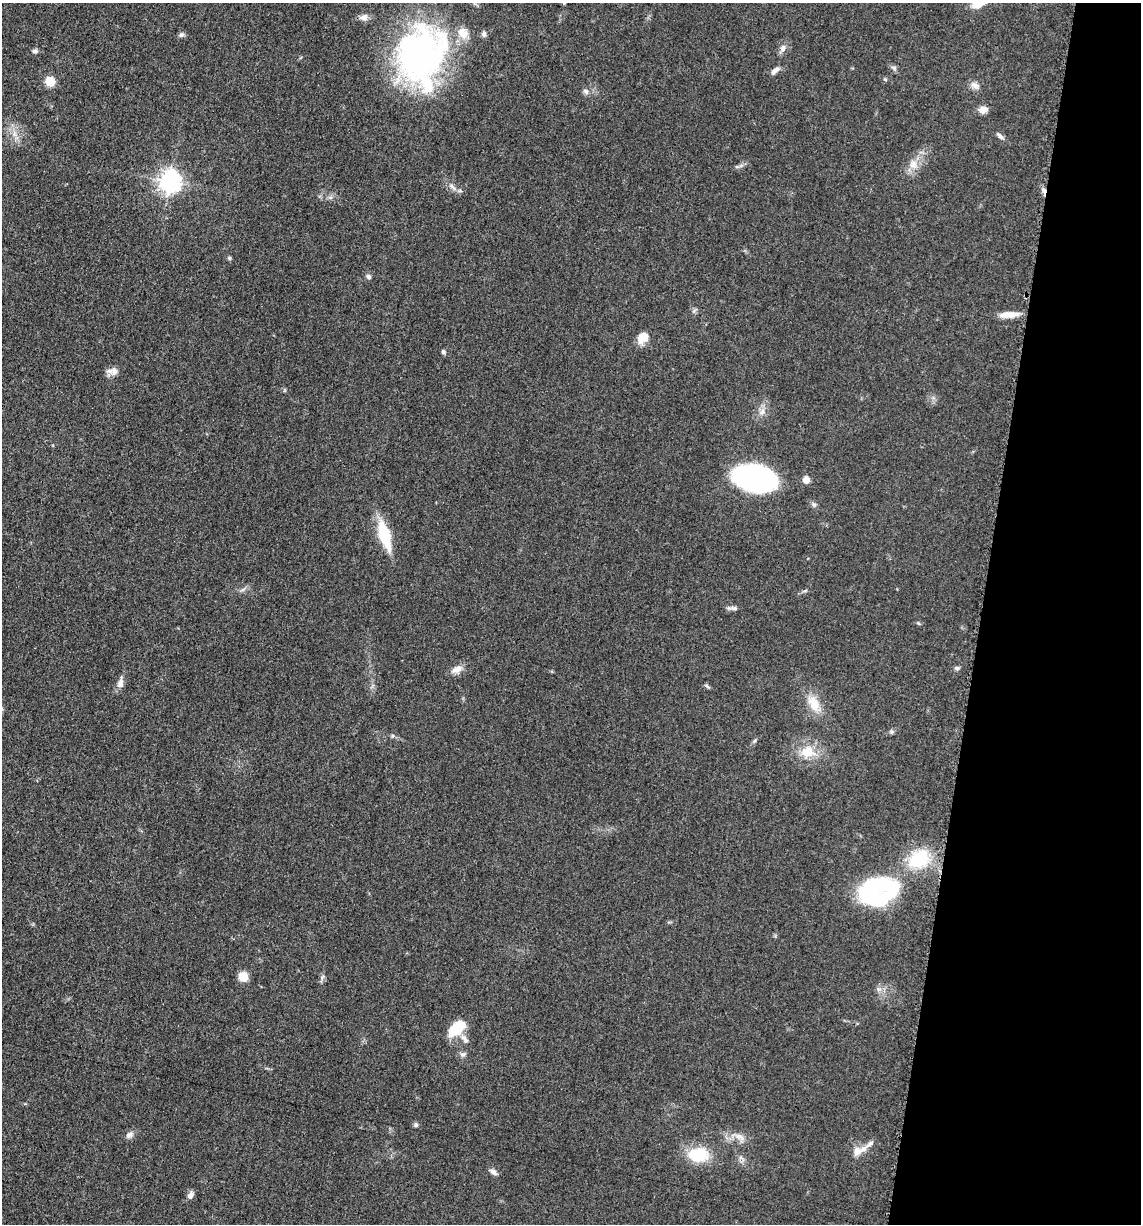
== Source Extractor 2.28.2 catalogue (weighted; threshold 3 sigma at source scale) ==
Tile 8 of 4 x 4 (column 4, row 2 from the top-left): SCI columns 3664-4802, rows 2465-3686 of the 4980 x 4922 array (HDU 1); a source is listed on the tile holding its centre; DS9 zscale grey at full resolution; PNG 1143 x 1226 px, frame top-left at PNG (2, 3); no overlay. Shown black and unused: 14% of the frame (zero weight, under 3 of 5 exposures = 4% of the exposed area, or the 3 px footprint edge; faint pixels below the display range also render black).
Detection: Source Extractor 2.28.2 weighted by HDU 2 'WHT'; one run over the whole footprint, this tile lists its part. Background 0.0564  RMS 0.0058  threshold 0.0261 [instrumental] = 3 sigma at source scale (4.5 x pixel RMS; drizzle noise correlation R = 1.50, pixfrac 1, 0.05/0.05 arcsec/px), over >= 5 px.
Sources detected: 59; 1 inside a brighter object's white glare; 1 cosmic-ray / hot-pixel residue — not listed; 4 inside a brighter listed object's ellipse — not listed separately; the other 53 listed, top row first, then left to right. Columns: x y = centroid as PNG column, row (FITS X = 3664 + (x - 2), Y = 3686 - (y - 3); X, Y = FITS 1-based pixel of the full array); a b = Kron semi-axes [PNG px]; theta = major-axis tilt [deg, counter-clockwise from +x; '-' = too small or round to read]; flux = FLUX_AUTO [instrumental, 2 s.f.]
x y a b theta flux
364 17 10 8 10 3.2
484 34 7 5 -89 1.7
181 35 7 6 - 1.5
783 48 10 7 72 2.5
35 51 6 6 - 1.4
420 55 65 53 57 170
894 68 7 5 -19 1.3
775 71 13 5 43 2.5
885 79 5 3 - 0.63
50 81 11 10 - 6.6
975 85 13 8 -31 2.9
586 91 8 6 -44 1.7
983 110 12 9 16 3.4
14 134 7 5 47 1.8
1000 136 11 4 -47 1.6
913 164 11 11 - 5.1
170 181 8 7 - 380
452 187 13 3 -45 1.8
229 258 5 5 - 0.96
368 277 7 5 -47 1.4
1009 315 22 7 3 6.7
643 337 12 9 37 8.8
443 352 6 5 - 1
113 371 15 9 -2 3.6
762 412 9 8 - 2.9
756 478 31 18 -12 170
806 480 8 7 - 3.9
814 505 7 5 -53 1.3
385 536 31 11 -73 24
734 608 11 5 -7 1.8
918 623 6 3 -70 0.65
957 668 6 5 - 1.3
457 669 16 9 31 4.3
120 683 15 8 82 3.5
707 686 8 4 -42 0.94
814 703 24 14 -64 10
892 732 6 4 -90 0.93
392 736 6 3 72 0.71
754 741 6 4 46 0.88
808 752 17 13 2 11
919 859 33 25 33 27
871 889 43 19 24 63
243 977 9 8 - 8
878 989 7 5 -46 1.4
457 1028 24 13 42 14
462 1054 7 7 - 1.7
416 1125 6 6 - 1.2
129 1135 10 7 35 2.4
739 1136 16 7 -27 4
863 1149 15 7 40 4.8
698 1155 26 17 0 19
493 1172 10 6 -38 2.4
190 1196 9 7 67 2.6
Isophote crosses this tile's border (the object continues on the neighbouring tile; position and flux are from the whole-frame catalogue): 1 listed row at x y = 420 55